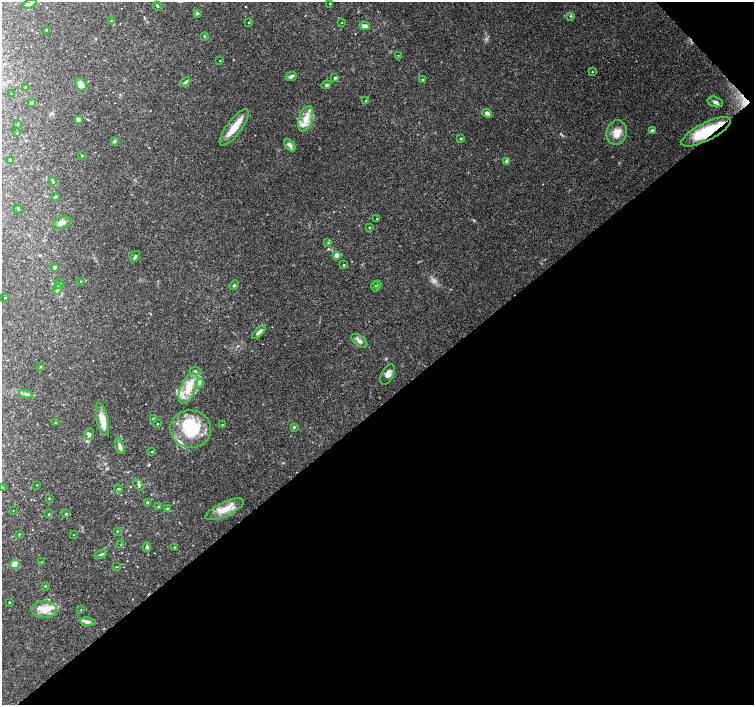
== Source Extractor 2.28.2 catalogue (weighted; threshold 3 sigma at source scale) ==
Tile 12 of 4 x 4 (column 4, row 3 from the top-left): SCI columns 4516-6018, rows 1620-3025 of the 6019 x 5987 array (HDU 1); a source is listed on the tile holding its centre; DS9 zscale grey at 2 x 2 block average (1 PNG px = mean of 2 x 2 image px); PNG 756 x 707 px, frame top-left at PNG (2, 2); each listed source drawn as its Kron ellipse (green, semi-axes under 4 px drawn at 4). Shown black and unused: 43% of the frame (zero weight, under 3 of 4 exposures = <1% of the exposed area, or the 3 px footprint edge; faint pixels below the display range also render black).
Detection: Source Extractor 2.28.2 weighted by HDU 2 'WHT'; one run over the whole footprint, this tile lists its part. Background 0.0958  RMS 0.0056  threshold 0.0253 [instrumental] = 3 sigma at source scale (4.5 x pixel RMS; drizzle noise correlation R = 1.50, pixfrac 1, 0.0396/0.0396 arcsec/px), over >= 5 px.
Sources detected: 115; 1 cosmic-ray / hot-pixel residue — neither listed nor drawn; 1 coinciding with a brighter row at this scale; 10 inside a brighter listed object's ellipse — not listed separately; the other 103 listed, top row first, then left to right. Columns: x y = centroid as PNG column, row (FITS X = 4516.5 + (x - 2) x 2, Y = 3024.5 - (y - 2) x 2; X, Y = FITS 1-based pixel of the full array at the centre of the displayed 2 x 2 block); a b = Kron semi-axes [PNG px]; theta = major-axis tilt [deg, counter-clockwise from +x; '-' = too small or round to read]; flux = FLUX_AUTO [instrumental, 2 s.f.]
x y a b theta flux
29 4 7 3 22 3.9
330 4 2 2 - 0.72
157 6 4 3 - 1.9
197 13 2 2 - 2.9
571 16 3 3 - 1.2
111 20 3 2 - 0.94
249 23 2 2 - 0.79
342 23 2 2 - 0.5
365 26 5 3 - 5.3
47 30 2 2 - 2.3
204 36 3 2 - 0.97
398 55 2 2 - 0.67
220 61 2 2 - 0.73
592 72 3 2 - 0.63
291 76 6 3 24 3.2
335 78 2 2 - 2.5
422 80 3 3 - 1.2
185 82 5 3 - 2.2
81 84 7 5 -60 10
326 85 5 3 - 2.4
25 87 2 2 - 0.84
11 94 2 2 - 0.63
366 101 3 3 - 1.1
715 102 8 5 -17 4.5
31 103 3 2 - 1.3
487 113 5 4 - 4
78 119 3 3 - 5.2
306 119 13 7 74 14
18 124 3 2 - 0.57
234 127 22 7 53 22
652 130 3 3 - 2
706 132 27 9 27 56
17 133 2 2 - 0.5
617 133 12 10 76 15
461 138 3 2 - 0.76
114 141 3 2 - 1
290 145 7 4 -52 4.2
82 155 3 2 - 0.67
10 161 2 2 - 3.1
507 161 3 3 - 4
53 182 3 3 - 1.2
55 197 3 3 - 1.8
18 209 5 2 - 1
377 219 2 2 - 0.44
62 223 9 6 21 6.8
369 227 2 2 - 1.1
328 243 3 2 - 1
337 255 3 3 - 12
135 257 6 2 55 1.6
344 265 2 2 - 1.1
55 267 2 2 - 4.1
81 281 2 2 - 0.69
59 284 5 3 - 2.4
378 284 3 2 - 1.7
234 285 5 3 - 1.5
376 287 5 3 - 1.7
57 289 5 3 - 2.6
5 297 2 2 - 0.97
259 332 9 3 46 3.8
359 341 9 5 -36 5.1
40 367 3 2 - 0.85
195 371 5 3 - 1.7
388 374 11 6 63 6.5
199 383 4 4 - 2.5
188 388 16 7 67 21
26 394 7 2 -7 2.3
153 419 3 3 - 1.5
102 420 17 5 -76 17
55 422 3 2 - 0.57
157 424 2 2 - 0.63
222 425 2 2 - 0.76
294 427 3 3 - 1.6
191 429 20 19 - 63
89 434 6 4 70 2.8
120 446 8 4 -75 4
152 451 2 2 - 0.73
37 485 2 2 - 0.55
139 485 7 3 -50 2.3
2 487 2 2 - 0.92
119 489 4 2 - 1.2
49 498 3 2 - 0.61
147 502 2 2 - 1.4
158 506 2 2 - 0.92
167 509 3 2 - 1.7
224 509 21 7 25 19
13 510 2 2 - 0.44
66 513 3 3 - 1.2
49 514 2 2 - 0.87
117 531 3 2 - 0.78
19 534 3 2 - 0.69
74 535 2 2 - 0.44
121 545 3 2 - 0.97
147 547 4 3 - 2.2
175 547 4 2 - 1
101 554 6 2 22 1.3
42 562 2 2 - 0.5
15 564 5 4 - 12
116 567 3 2 - 0.54
45 586 2 2 - 0.69
9 602 2 2 - 0.97
44 610 13 8 -3 16
81 610 2 2 - 0.6
88 622 8 4 -8 4.2
Overlapping masked pixels (flux is a lower limit): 1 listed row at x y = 706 132
Diffuse or blended objects may show on this block-average render without a row.